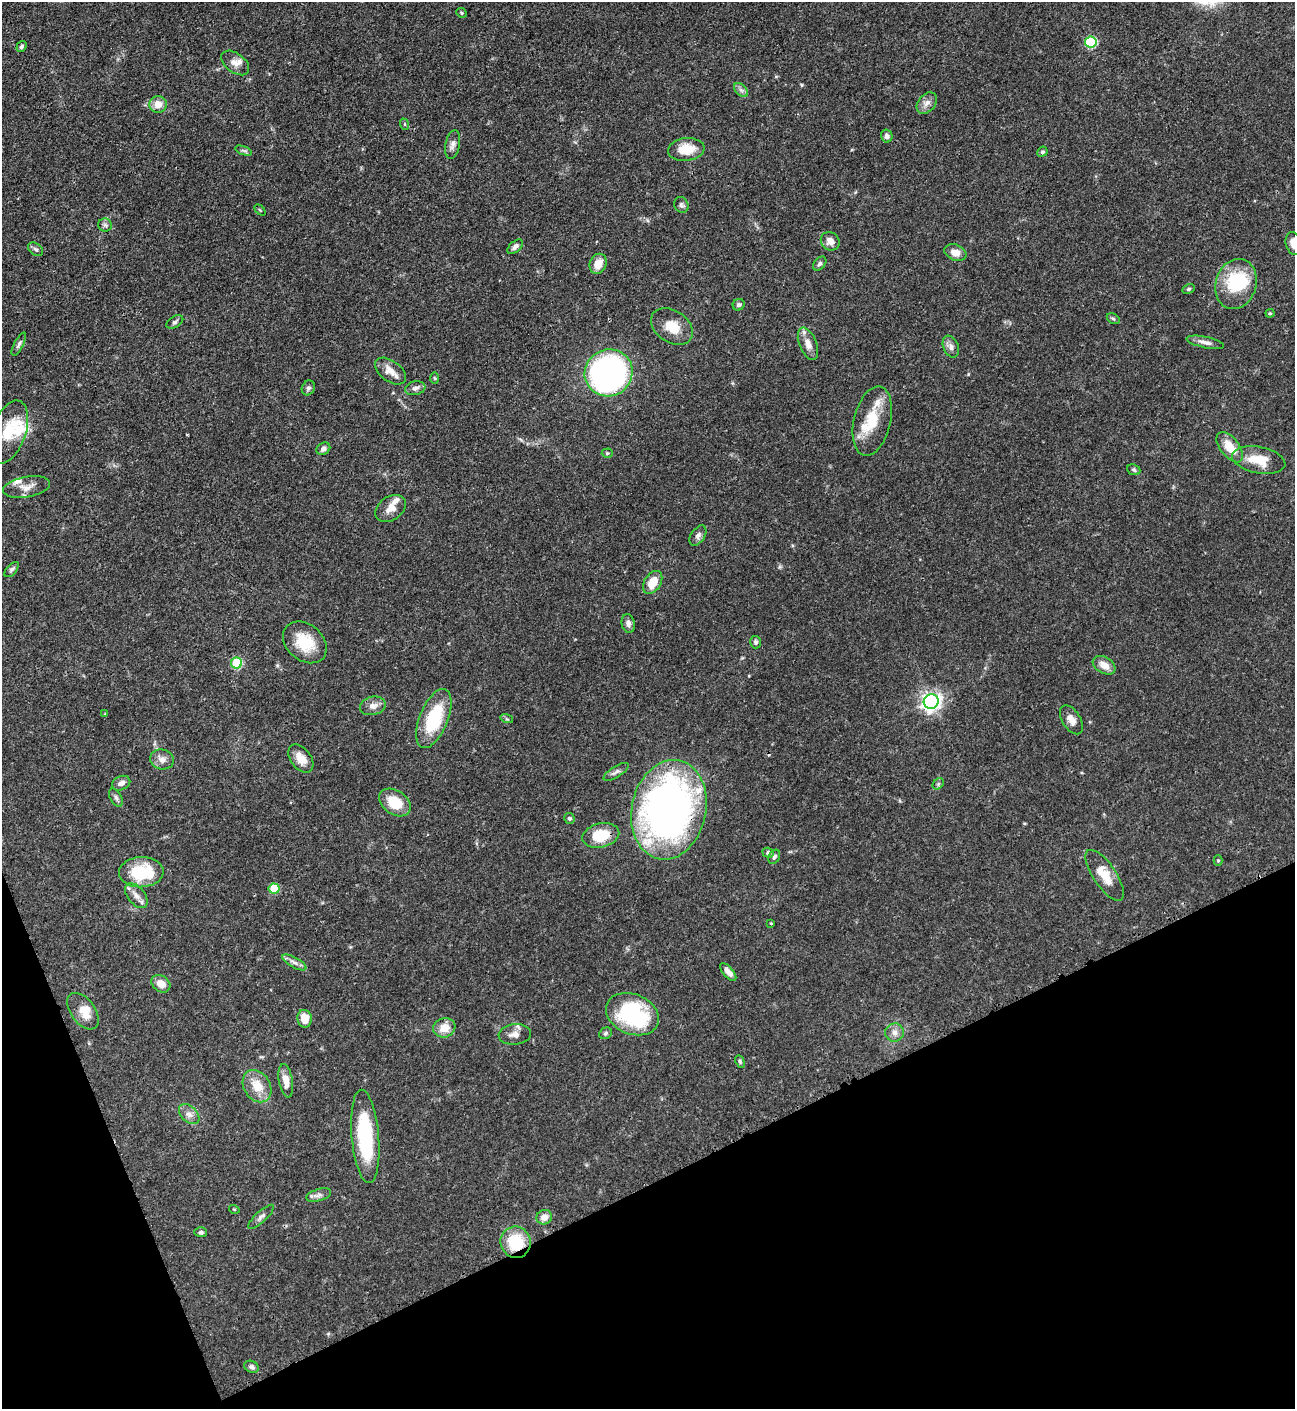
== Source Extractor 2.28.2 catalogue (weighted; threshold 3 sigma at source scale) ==
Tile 14 of 4 x 4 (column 2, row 4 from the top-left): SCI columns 1588-2880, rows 12-1418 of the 5630 x 5648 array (HDU 1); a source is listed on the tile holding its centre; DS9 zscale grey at full resolution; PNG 1297 x 1411 px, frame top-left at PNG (2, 2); each listed source drawn as its Kron ellipse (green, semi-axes under 4 px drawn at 4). Shown black and unused: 20% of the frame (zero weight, under 3 of 4 exposures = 1% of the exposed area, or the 3 px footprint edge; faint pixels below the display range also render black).
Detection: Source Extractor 2.28.2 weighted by HDU 2 'WHT'; one run over the whole footprint, this tile lists its part. Background 0.0528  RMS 0.0031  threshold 0.0141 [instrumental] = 3 sigma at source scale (4.5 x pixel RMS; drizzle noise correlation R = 1.50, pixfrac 1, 0.05/0.05 arcsec/px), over >= 5 px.
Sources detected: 114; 1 inside a brighter object's white glare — neither listed nor drawn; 11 inside a brighter listed object's ellipse — not listed separately; the other 102 listed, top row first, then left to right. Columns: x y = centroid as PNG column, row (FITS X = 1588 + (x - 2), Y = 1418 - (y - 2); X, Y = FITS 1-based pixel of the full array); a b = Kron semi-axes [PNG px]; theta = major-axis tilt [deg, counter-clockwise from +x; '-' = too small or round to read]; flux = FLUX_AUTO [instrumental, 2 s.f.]
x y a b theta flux
461 13 6 4 -24 0.45
1091 42 6 5 - 24
21 46 6 4 54 0.58
235 63 16 9 -37 2.3
741 90 8 5 -45 0.89
927 103 12 8 51 1.9
158 104 9 8 - 3.5
404 124 6 3 -71 0.35
887 136 6 5 - 1.1
453 144 14 7 79 1.5
686 149 18 11 7 7
244 151 9 4 -19 0.57
1042 152 5 4 - 0.57
681 205 8 7 - 0.81
260 210 6 4 -45 0.4
105 225 7 6 - 0.8
830 241 10 8 -42 2.2
1293 243 11 7 -78 2.5
515 247 9 5 40 1.1
36 249 8 5 -37 0.85
955 252 11 8 -20 2.8
598 264 10 8 66 3.9
820 264 8 5 49 0.72
1236 284 25 20 73 18
1189 289 6 4 28 0.56
739 305 6 5 - 0.76
1270 313 4 4 - 0.35
1113 319 7 5 -30 0.47
175 322 9 5 31 0.74
672 326 23 16 -33 6.4
1205 342 19 5 -12 1.8
19 344 13 4 63 0.9
808 344 17 8 -68 2.7
951 347 11 7 -68 1.5
390 371 18 10 -37 3.4
609 373 24 23 - 110
435 378 6 4 -88 0.43
308 388 8 6 64 0.82
415 388 10 6 12 1.3
872 421 35 18 77 11
8 432 33 17 70 8.9
1230 447 18 9 -52 5.9
323 449 7 5 34 1.2
607 453 5 4 - 0.37
1259 460 27 13 -11 7.6
1134 470 7 5 -25 0.57
27 487 24 10 10 3.1
390 509 17 12 33 3
698 536 11 6 56 1.3
12 570 9 5 49 0.74
653 582 12 8 58 5.2
628 623 9 6 -79 1.4
305 642 24 18 -40 9.5
756 642 6 5 - 0.72
237 663 5 5 - 17
1104 665 12 8 -30 3.1
931 702 7 7 - 160
373 706 13 9 13 2
105 714 4 4 - 0.26
434 718 31 14 68 18
507 719 6 4 -18 0.44
1071 720 16 9 -58 2.4
301 758 16 10 -52 3.9
162 759 12 10 -13 2.1
616 772 14 5 32 1.2
121 783 9 6 25 1.5
938 784 6 5 - 0.49
116 798 10 5 -61 0.89
395 803 17 12 -34 8.7
669 810 50 37 78 170
569 818 5 5 - 0.59
601 835 19 12 13 8.5
768 853 6 5 - 0.8
774 857 7 5 63 0.78
1218 860 5 4 - 0.39
141 872 22 15 3 15
1105 875 30 11 -56 6.3
274 889 5 5 - 9.3
136 896 14 8 -51 2.1
771 923 3 2 - 0.33
294 962 13 5 -30 1.4
728 972 11 5 -50 2.2
161 984 10 8 -38 3.2
83 1011 21 12 -54 5
632 1014 27 20 -23 33
305 1019 9 7 -80 4.6
444 1028 11 9 18 4
895 1032 9 9 - 1.7
606 1033 7 5 33 0.6
515 1034 16 10 5 2.5
740 1061 6 4 -63 0.46
286 1081 17 7 -81 3.4
257 1086 17 13 -58 5.7
189 1114 12 8 -44 1.9
365 1136 47 13 -85 28
319 1195 13 6 18 1.3
234 1209 5 3 - 0.28
261 1217 17 5 43 1.3
544 1217 8 7 - 2.5
201 1232 6 5 - 0.62
516 1242 16 15 - 12
252 1367 7 6 - 0.89
Overlapping masked pixels (flux is a lower limit): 2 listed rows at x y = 669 810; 516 1242
Isophote crosses this tile's border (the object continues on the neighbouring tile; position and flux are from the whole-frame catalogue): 2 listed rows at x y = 1293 243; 8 432